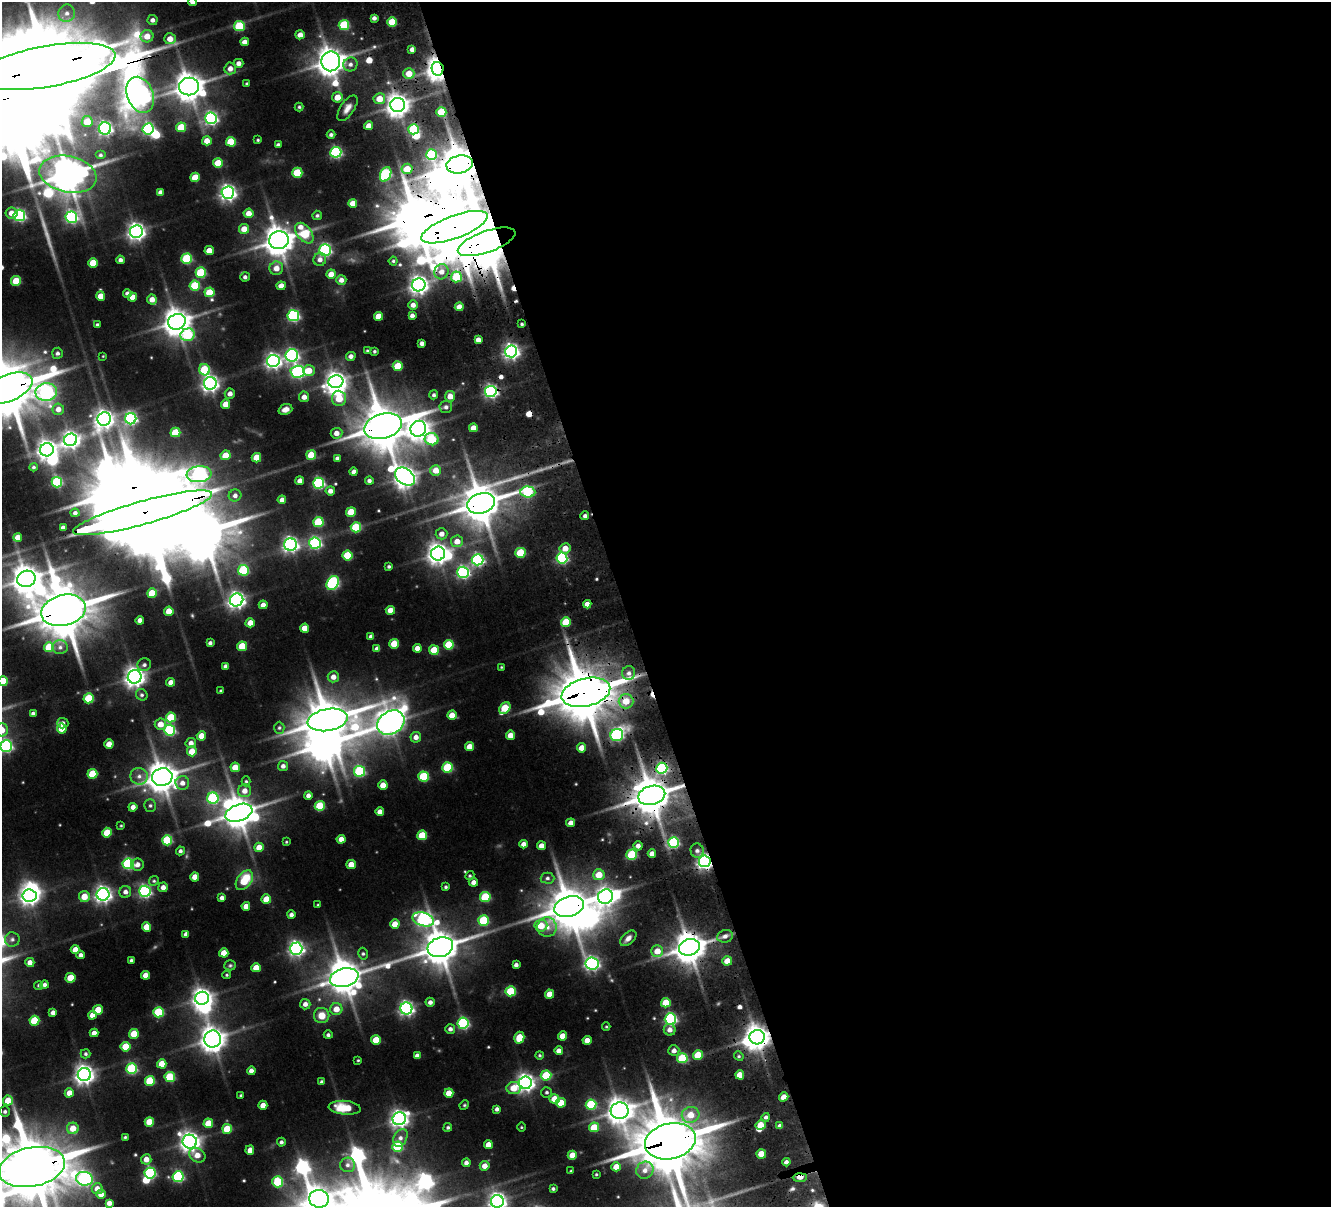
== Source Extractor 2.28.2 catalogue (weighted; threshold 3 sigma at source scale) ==
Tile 8 of 4 x 4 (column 4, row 2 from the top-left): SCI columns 4167-5495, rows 2899-4103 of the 5674 x 5679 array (HDU 1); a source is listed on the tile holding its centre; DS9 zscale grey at full resolution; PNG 1333 x 1209 px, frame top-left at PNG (2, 2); each listed source drawn as its Kron ellipse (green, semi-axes under 4 px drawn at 4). Shown black and unused: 53% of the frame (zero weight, under 3 of 5 exposures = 13% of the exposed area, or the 3 px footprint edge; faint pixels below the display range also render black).
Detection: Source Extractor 2.28.2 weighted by HDU 2 'WHT'; one run over the whole footprint, this tile lists its part. Background 0.103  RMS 0.0097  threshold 0.0438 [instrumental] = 3 sigma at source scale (4.5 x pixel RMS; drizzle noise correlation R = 1.50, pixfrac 1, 0.05/0.05 arcsec/px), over >= 5 px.
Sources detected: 464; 1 too faint to see at this stretch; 23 inside a brighter object's white glare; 6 cosmic-ray / hot-pixel residue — neither listed nor drawn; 1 inside a brighter listed object's ellipse — not listed separately; the other 433 listed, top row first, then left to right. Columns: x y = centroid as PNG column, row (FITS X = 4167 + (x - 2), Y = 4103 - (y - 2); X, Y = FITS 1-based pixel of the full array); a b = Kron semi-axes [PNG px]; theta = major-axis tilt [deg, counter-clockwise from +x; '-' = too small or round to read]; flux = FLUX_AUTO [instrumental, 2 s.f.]
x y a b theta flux
192 2 4 4 - 3.8
67 13 9 8 - 6
374 18 4 4 - 3.1
152 20 5 5 - 3.2
392 22 5 5 - 28
344 25 5 5 - 47
239 26 5 5 - 42
300 35 4 4 - 6.5
147 36 6 6 - 9.3
170 39 6 5 - 9
245 42 4 4 - 5.8
412 49 4 4 - 4
331 61 10 9 - 1200
239 63 5 4 - 4.7
350 64 7 7 - 3.7
47 66 69 20 10 13000
230 68 6 6 - 6
438 69 7 6 - 760
409 73 5 5 - 11
247 83 3 3 - 1.1
189 87 10 9 - 1200
140 95 18 13 -68 550
337 97 5 5 - 10
379 99 6 5 - 13
398 105 7 7 - 750
299 107 4 4 - 1.3
347 108 15 7 56 5.9
441 112 5 5 - 28
211 118 6 6 - 170
87 122 5 5 - 16
369 126 4 4 - 6.9
181 127 5 5 - 24
105 128 6 6 - 180
148 129 5 5 - 120
414 129 5 5 - 54
331 135 4 4 - 2.1
258 140 4 3 - 1
207 141 5 4 - 8.5
231 142 5 5 - 27
278 145 4 4 - 2.5
336 152 5 5 - 100
100 155 5 4 - 1.7
431 155 5 5 - 53
218 163 5 4 - 20
460 164 13 9 10 2400
407 169 5 5 - 14
297 173 5 5 - 35
68 174 29 18 -12 2100
386 174 7 5 67 85
195 177 5 4 - 17
160 192 4 4 - 3.7
228 193 6 6 - 310
353 203 4 4 - 9.2
11 213 6 5 - 6.7
249 213 5 5 - 8.3
19 215 6 6 - 110
317 215 5 4 - 1.8
71 217 6 6 - 130
454 227 35 11 20 5900
244 229 5 5 - 11
136 231 6 6 - 380
304 233 12 7 -53 42
279 240 10 9 - 1300
487 242 30 10 20 4600
325 250 6 6 - 130
209 251 5 4 - 11
187 259 5 5 - 57
320 259 6 6 - 4.4
120 260 4 4 - 3
393 261 4 4 - 1.4
93 263 5 4 - 21
276 268 7 6 - 7.7
441 272 7 7 - 6.6
201 273 5 5 - 45
331 274 4 4 - 9.4
245 277 5 4 - 2.3
456 277 5 5 - 30
341 280 5 5 - 4.6
16 281 5 5 - 25
419 285 6 6 - 410
195 286 5 5 - 37
281 286 4 4 - 7.4
209 292 5 5 - 21
127 293 4 4 - 2.4
101 296 4 4 - 10
132 297 4 4 - 8.5
152 299 5 5 - 6.7
413 305 4 4 - 4.9
459 307 4 4 - 8.5
412 315 4 4 - 3.2
293 316 5 5 - 120
378 316 4 4 - 13
177 322 9 7 19 1100
522 324 4 3 - 1.4
97 325 3 3 - 1.7
188 335 7 6 - 57
478 340 4 4 - 5.4
422 343 4 4 - 3.5
367 350 3 3 - 0.86
374 351 3 3 - 1.3
511 351 6 6 - 290
57 353 5 5 - 2.4
292 355 6 6 - 170
103 356 4 3 - 0.68
351 356 5 4 - 3.5
273 361 6 6 - 270
398 366 5 5 - 25
204 370 5 5 - 40
309 371 6 5 - 11
298 372 7 6 - 160
336 382 7 6 - 520
210 383 6 6 - 340
7 388 26 13 22 5000
491 391 6 5 - 190
46 392 11 9 9 170
230 394 5 5 - 4.6
434 395 4 4 - 2.1
450 396 5 5 - 7.1
304 397 5 5 - 5.6
339 398 8 7 - 19
226 404 5 4 - 10
446 407 6 6 - 2.6
58 409 6 5 - 6
285 409 7 5 20 4.9
104 419 7 6 - 410
131 419 5 5 - 130
383 426 19 12 15 3500
473 428 4 4 - 8.8
418 429 8 7 - 570
175 432 5 4 - 26
336 433 6 5 - 5.7
432 439 7 6 - 45
71 440 6 6 - 340
47 450 7 6 - 500
225 455 5 5 - 13
311 455 5 5 - 20
256 458 5 4 - 14
337 458 4 4 - 2.8
33 467 4 3 - 1.3
436 470 5 5 - 9.9
354 472 4 4 - 3.9
199 474 12 8 6 250
405 477 11 7 -36 650
300 481 4 4 - 5.1
369 481 4 4 - 2.6
57 482 5 5 - 65
319 483 5 5 - 100
330 491 4 4 - 4.9
528 492 7 5 -2 59
235 495 6 6 - 3.5
282 500 4 4 - 5.3
481 503 14 10 17 2500
351 512 5 4 - 21
75 513 4 4 - 2.8
143 513 72 11 16 19000
585 516 4 4 - 2.6
318 522 5 5 - 44
356 527 5 5 - 41
63 528 4 4 - 4.3
442 534 6 5 - 5.5
18 537 4 4 - 7.1
457 541 6 5 - 8.7
315 543 6 5 - 120
291 544 6 6 - 270
565 548 5 5 - 8.5
520 553 5 5 - 32
438 554 7 7 - 590
347 556 5 5 - 35
562 558 5 5 - 110
478 560 6 5 - 140
389 566 4 3 - 1.5
243 570 5 5 - 56
463 572 6 6 - 140
26 579 9 8 - 1100
333 583 7 5 58 120
152 593 5 5 - 21
237 600 7 6 - 350
587 604 4 4 - 5.5
263 605 4 4 - 6.1
63 610 22 15 14 4800
390 610 4 4 - 9.7
169 611 4 4 - 14
140 620 4 4 - 4.5
566 622 5 4 - 24
250 623 4 4 - 8.8
305 628 4 4 - 11
371 636 4 4 - 3.4
210 643 4 3 - 2.2
394 644 5 4 - 18
449 645 5 5 - 32
242 646 5 5 - 21
49 647 5 5 - 22
60 647 7 7 - 3.9
417 648 4 4 - 6.5
377 649 4 4 - 4.3
434 650 5 5 - 22
144 665 7 6 - 2.7
225 666 4 4 - 2.8
501 667 3 3 - 0.72
629 673 7 6 - 3.7
135 677 7 6 - 530
333 677 5 5 - 6.1
3 681 5 5 - 22
171 682 4 4 - 6
221 691 3 3 - 1.4
586 692 25 14 14 4600
142 695 6 5 - 1.9
89 698 5 5 - 39
626 701 7 7 - 14
505 708 7 5 50 30
33 714 4 3 - 2.5
452 715 4 4 - 10
171 717 5 5 - 29
328 720 20 11 9 3200
63 723 5 5 - 3.1
391 723 14 11 32 760
160 724 5 5 - 9.1
279 728 6 5 - 1.8
62 729 5 5 - 12
2 730 6 6 - 10
170 730 5 5 - 88
510 735 4 4 - 9.4
617 735 6 6 - 120
201 736 4 4 - 10
416 737 5 5 - 5.5
191 743 5 5 - 4.7
109 744 4 4 - 8.5
6 746 6 6 - 120
470 746 4 4 - 11
582 748 4 4 - 10
192 751 5 5 - 13
283 766 5 5 - 3.4
235 767 4 4 - 12
448 767 5 5 - 51
662 768 5 5 - 97
359 771 5 5 - 66
92 774 5 5 - 28
139 776 9 8 - 5.2
423 776 5 5 - 47
162 777 10 8 14 1400
246 781 5 4 - 1.3
182 783 7 7 - 5.5
383 785 4 4 - 9.8
245 791 6 6 - 6.4
308 795 4 4 - 3.8
652 795 14 9 14 2400
213 798 5 5 - 80
150 805 6 5 - 1.9
320 806 5 5 - 32
133 807 4 4 - 4.5
380 812 4 4 - 5.3
239 813 14 8 19 1500
571 823 4 4 - 5
121 826 4 3 - 0.75
107 833 5 4 - 20
422 835 5 5 - 24
341 839 4 4 - 6.5
167 840 5 5 - 49
286 842 4 3 - 0.86
674 842 5 5 - 85
524 844 4 4 - 5.6
541 846 4 4 - 6.5
638 846 4 4 - 4
259 847 5 4 - 10
180 851 4 4 - 2.2
697 851 7 6 - 3.2
652 854 4 4 - 5.9
632 855 5 5 - 45
705 861 6 5 - 310
128 864 5 5 - 90
351 864 5 4 - 10
137 865 6 6 - 4.4
599 875 5 5 - 14
470 876 5 4 - 1.2
195 877 4 4 - 8.5
547 878 7 5 0 2.4
244 880 11 7 53 25
154 881 5 4 - 1.4
473 882 5 4 - 4.1
163 887 5 5 - 4.5
446 887 4 4 - 1.4
145 891 6 5 - 140
125 892 6 6 - 3.8
103 894 6 6 - 330
29 896 7 6 - 400
84 897 5 5 - 12
485 897 5 5 - 44
605 897 7 7 - 360
222 898 4 4 - 3.3
266 899 5 4 - 15
318 905 3 3 - 0.82
246 906 4 4 - 6.4
569 907 15 10 17 2600
291 915 4 4 - 2.9
423 919 11 7 -17 160
484 920 5 5 - 45
395 924 4 4 - 12
541 926 6 6 - 15
146 927 4 4 - 15
547 927 10 9 - 8.2
186 934 4 4 - 3.7
725 936 8 6 16 4.1
628 938 10 6 41 4.4
12 939 7 7 - 3
440 947 13 9 17 1900
689 947 10 8 18 1600
75 949 4 4 - 8.1
296 949 6 6 - 260
657 951 6 6 - 12
224 953 4 4 - 13
363 954 6 5 - 1.7
81 955 4 4 - 2.8
131 960 3 3 - 1.5
727 961 5 4 - 10
30 962 4 4 - 5
592 964 6 6 - 210
230 965 5 5 - 1.5
516 965 4 4 - 3.1
256 968 4 4 - 12
145 975 4 4 - 7.7
227 975 4 3 - 1
344 977 14 9 13 1400
70 978 5 5 - 17
39 985 5 4 - 1.5
44 985 4 4 - 3
511 991 5 5 - 36
550 994 4 4 - 12
202 998 7 6 - 510
430 1002 4 4 - 3.2
666 1003 5 4 - 21
305 1004 5 5 - 4.3
406 1008 6 6 - 230
336 1009 6 6 - 9.6
98 1010 5 4 - 15
53 1012 4 4 - 3.7
158 1012 5 5 - 46
92 1015 4 4 - 6.3
322 1015 8 7 - 11
670 1019 5 5 - 130
34 1021 5 5 - 30
463 1023 5 5 - 100
606 1027 4 3 - 0.81
450 1029 5 5 - 3.1
670 1030 6 5 - 5
94 1033 4 4 - 5.3
134 1034 5 5 - 19
328 1035 4 4 - 2.1
563 1036 4 4 - 10
757 1037 7 7 - 920
519 1038 6 5 - 19
213 1039 8 8 - 860
376 1040 5 4 - 20
587 1040 4 4 - 7.4
126 1047 5 5 - 23
559 1051 4 4 - 4.6
674 1051 5 5 - 4.4
86 1054 5 4 - 1.7
540 1055 4 4 - 1.2
698 1055 5 5 - 22
417 1056 4 4 - 3.9
739 1056 5 4 - 1.3
682 1058 5 5 - 47
358 1060 3 3 - 0.87
162 1064 4 4 - 14
132 1069 5 5 - 69
251 1071 4 4 - 4.2
84 1074 6 6 - 470
546 1075 5 5 - 37
740 1075 4 4 - 13
170 1077 5 5 - 41
150 1081 5 5 - 35
321 1082 3 3 - 1.8
525 1083 6 6 - 390
514 1088 7 6 - 13
547 1092 5 5 - 1.8
69 1093 4 4 - 8.1
449 1093 4 4 - 13
241 1095 3 3 - 0.96
784 1097 5 4 - 6.9
555 1099 5 4 - 15
8 1100 5 5 - 14
561 1103 5 5 - 15
263 1105 4 4 - 6.9
464 1105 5 4 - 1
591 1105 5 5 - 48
345 1108 16 7 -5 19
497 1109 4 4 - 2.8
620 1111 9 8 - 920
5 1112 5 5 - 2.1
691 1115 9 8 - 13
766 1117 4 4 - 2
399 1119 7 6 - 370
149 1122 5 4 - 17
208 1123 5 5 - 18
761 1125 5 4 - 15
780 1126 4 4 - 3.6
448 1127 4 4 - 1.5
521 1127 4 3 - 0.8
594 1127 5 5 - 22
73 1128 6 5 - 12
227 1129 5 5 - 22
125 1137 3 3 - 1.1
400 1138 9 6 63 4.1
670 1141 26 17 13 5700
190 1142 7 7 - 510
281 1142 4 4 - 2.1
488 1145 4 4 - 8.8
398 1147 5 5 - 51
250 1150 5 4 - 6.1
761 1154 4 4 - 16
197 1155 8 6 -32 8.3
572 1155 4 4 - 12
146 1159 5 5 - 7.6
786 1162 4 4 - 3
466 1163 4 4 - 3.2
347 1165 7 7 - 3.4
485 1166 5 5 - 6.7
32 1167 33 19 11 7500
616 1167 4 4 - 10
645 1170 9 8 - 5.9
571 1171 3 3 - 0.83
150 1173 5 5 - 97
596 1174 3 2 - 0.91
178 1177 5 5 - 86
800 1177 7 3 2 12
84 1179 8 7 - 180
278 1182 5 5 - 33
97 1189 5 5 - 6.5
553 1189 3 3 - 1.5
101 1194 4 4 - 7.3
319 1199 10 9 - 780
497 1201 6 6 - 360
109 1203 4 4 - 4.7
Overlapping masked pixels (flux is a lower limit): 28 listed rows (the first 20) at x y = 47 66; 438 69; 398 105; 414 129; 431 155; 460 164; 454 227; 487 242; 522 324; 7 388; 491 391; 383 426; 528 492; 481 503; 143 513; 63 610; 586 692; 626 701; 662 768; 652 795
Isophote crosses this tile's border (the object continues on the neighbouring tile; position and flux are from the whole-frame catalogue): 10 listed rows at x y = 192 2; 47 66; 7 388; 3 681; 2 730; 6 746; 670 1141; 32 1167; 319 1199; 497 1201